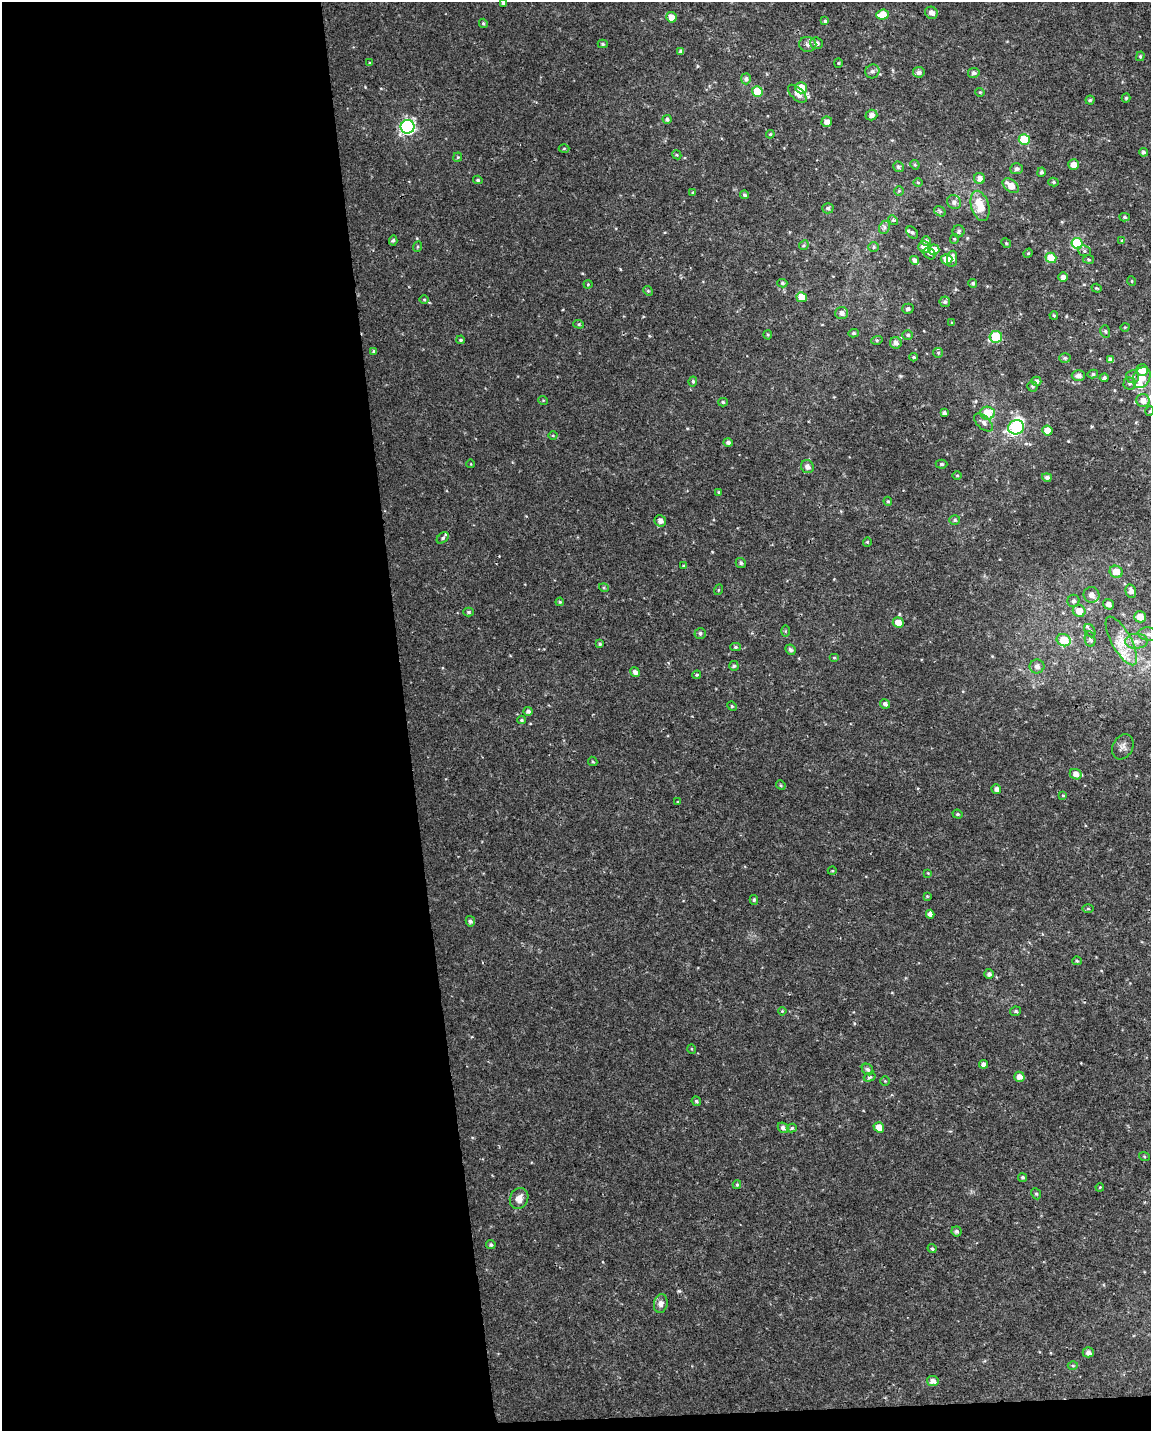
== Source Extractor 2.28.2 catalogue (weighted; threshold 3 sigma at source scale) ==
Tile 9 of 4 x 3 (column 1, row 3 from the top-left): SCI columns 1-1149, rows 52-1480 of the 4595 x 4347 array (HDU 1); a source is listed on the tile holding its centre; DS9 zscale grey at full resolution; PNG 1153 x 1433 px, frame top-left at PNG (2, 2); each listed source drawn as its Kron ellipse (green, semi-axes under 4 px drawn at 4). Shown black and unused: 36% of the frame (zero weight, under 2 of 3 exposures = <1% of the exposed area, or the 3 px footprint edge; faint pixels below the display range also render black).
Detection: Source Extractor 2.28.2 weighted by HDU 2 'WHT'; one run over the whole footprint, this tile lists its part. Background 0.00345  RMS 0.003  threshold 0.0136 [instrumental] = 3 sigma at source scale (4.5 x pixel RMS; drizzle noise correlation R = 1.50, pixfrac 1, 0.0396/0.0396 arcsec/px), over >= 5 px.
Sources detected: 217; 1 inside a brighter object's white glare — neither listed nor drawn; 5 inside a brighter listed object's ellipse — not listed separately; the other 211 listed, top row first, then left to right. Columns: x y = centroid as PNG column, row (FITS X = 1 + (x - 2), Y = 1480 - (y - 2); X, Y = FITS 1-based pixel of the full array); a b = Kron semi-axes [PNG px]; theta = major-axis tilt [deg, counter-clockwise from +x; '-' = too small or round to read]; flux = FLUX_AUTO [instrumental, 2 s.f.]
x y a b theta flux
503 3 4 3 - 0.7
931 13 6 6 - 1.7
883 15 6 5 - 4.6
671 17 5 5 - 2.6
825 21 4 4 - 0.48
483 23 5 4 - 0.43
816 43 6 5 - 1.3
603 44 5 4 - 0.41
808 44 8 7 - 1.1
681 52 4 4 - 0.86
1140 56 5 4 - 0.34
370 63 4 3 - 0.28
838 63 4 4 - 0.31
872 71 7 6 - 0.95
919 72 6 5 - 1.1
974 73 6 5 - 0.87
746 79 5 5 - 0.84
801 88 5 5 - 5.8
757 91 5 5 - 8.5
980 92 5 4 - 0.31
797 94 11 6 -43 1.9
1126 98 4 4 - 0.4
1090 100 4 4 - 0.48
871 115 6 5 - 1.4
667 119 4 4 - 0.67
827 122 5 5 - 1.6
408 127 7 7 - 67
770 134 4 4 - 0.37
1024 140 5 5 - 13
564 148 5 3 - 0.29
1143 152 4 4 - 0.58
677 155 5 3 - 0.28
458 157 4 4 - 0.32
915 165 5 4 - 0.33
1073 165 5 5 - 2
898 167 5 5 - 0.7
1017 169 6 5 - 0.87
1041 172 4 4 - 0.66
980 178 5 5 - 1.6
478 180 4 3 - 0.45
918 182 4 3 - 0.28
1053 182 5 4 - 0.5
1011 186 9 6 -38 3.6
899 191 5 4 - 0.33
693 193 4 3 - 0.34
744 195 4 4 - 0.54
954 202 7 6 - 1.1
980 206 15 8 -74 5.3
828 208 5 5 - 0.61
940 211 6 4 -31 0.41
1125 217 5 4 - 0.49
893 220 5 4 - 0.35
884 227 7 5 64 0.71
959 231 6 6 - 0.69
912 233 7 5 -47 0.51
954 239 5 4 - 0.33
393 240 5 4 - 0.51
926 241 4 4 - 0.88
1122 241 4 4 - 0.48
1006 243 5 4 - 0.33
1077 243 6 5 - 20
804 245 5 4 - 0.37
417 247 5 3 - 0.3
874 247 5 5 - 0.43
925 247 6 6 - 3
934 250 5 5 - 3.8
1084 251 6 5 - 0.6
1028 253 5 4 - 0.37
929 254 6 5 - 0.63
1051 258 5 5 - 7.9
947 259 6 5 - 3.5
952 259 8 5 82 1.2
1088 259 5 4 - 0.38
915 260 4 4 - 1.1
1063 277 4 4 - 1.2
1132 281 5 3 - 0.24
782 283 5 4 - 0.43
973 283 4 4 - 0.57
588 284 4 4 - 0.31
1097 288 5 4 - 0.31
648 291 5 4 - 0.32
802 297 5 5 - 3.9
424 299 5 3 - 0.29
945 302 5 5 - 0.65
908 309 6 5 - 0.65
842 313 6 6 - 1.3
1054 315 4 3 - 0.37
952 323 4 3 - 0.3
579 324 5 4 - 0.42
1125 327 4 3 - 0.22
1105 331 6 5 - 0.52
854 333 5 4 - 0.43
768 335 4 4 - 0.34
908 335 5 4 - 0.47
996 337 6 6 - 17
461 340 4 3 - 0.38
877 340 6 3 17 0.37
896 343 6 5 - 1.2
374 351 4 3 - 0.48
938 353 5 4 - 0.38
913 357 4 3 - 0.41
1065 358 5 5 - 0.51
1111 360 4 4 - 1.2
1142 370 6 5 - 3.4
1093 374 5 4 - 0.53
1078 375 7 5 0 1.3
1133 377 6 6 - 0.94
1104 378 4 4 - 0.6
1142 378 11 8 63 3.1
693 381 5 4 - 0.48
1036 381 5 4 - 1.1
1129 383 6 6 - 0.7
1032 386 5 5 - 0.47
543 400 5 3 - 0.27
1143 401 7 6 - 2.5
723 402 5 4 - 0.45
1150 411 5 3 - 0.26
944 413 4 3 - 0.81
987 413 7 6 - 6.7
983 422 11 6 -43 1.2
1016 427 8 7 - 24
1047 430 5 5 - 3.2
553 435 4 3 - 0.24
728 443 4 4 - 0.79
471 464 4 3 - 0.2
941 464 6 4 0 0.49
807 467 7 6 - 1.3
957 475 5 3 - 0.29
1047 477 5 4 - 0.69
719 492 4 4 - 0.27
888 501 5 4 - 0.37
955 520 5 4 - 0.53
660 521 6 5 - 1.3
443 538 7 4 41 0.57
867 542 4 4 - 0.32
741 563 5 4 - 0.52
684 566 4 3 - 0.37
1116 572 6 6 - 3.8
604 588 5 3 - 0.3
718 590 5 3 - 0.26
1131 591 7 5 -75 1.4
1091 595 8 7 - 1.4
1073 601 6 6 - 0.72
560 602 4 4 - 0.34
1108 604 6 5 - 1.3
1079 611 6 6 - 3.5
469 612 5 4 - 0.58
1140 617 6 5 - 3.3
898 623 5 5 - 3.1
785 631 6 4 90 0.36
1090 631 7 5 -61 0.68
700 633 5 5 - 0.66
1148 634 10 6 -9 1.6
1090 639 8 5 -79 0.73
1064 640 7 6 - 7.2
1121 641 27 10 -61 6.1
1136 641 11 7 1 2.2
600 644 4 3 - 0.49
736 647 5 4 - 0.43
790 650 5 5 - 0.73
834 658 5 3 - 0.26
734 666 5 4 - 0.52
1037 666 7 7 - 1.3
635 672 5 4 - 0.97
697 675 4 3 - 0.41
885 704 5 4 - 0.96
732 706 5 4 - 0.34
528 711 4 4 - 0.8
521 720 4 4 - 0.35
1123 747 13 10 61 1.5
593 761 5 3 - 0.31
1076 774 6 5 - 1.9
781 785 5 4 - 0.35
996 789 5 4 - 1.1
1063 795 4 3 - 0.28
678 802 4 2 - 0.2
958 814 5 4 - 0.45
832 871 4 3 - 0.26
928 873 4 4 - 0.25
927 896 4 4 - 0.24
754 900 5 4 - 0.42
1088 909 6 4 -1 0.36
930 914 4 4 - 1.2
470 921 5 4 - 0.7
1077 961 5 4 - 0.39
989 974 5 5 - 0.74
782 1011 4 3 - 0.28
1016 1011 5 4 - 0.49
692 1049 5 3 - 0.24
984 1064 4 4 - 1.2
867 1069 6 5 - 0.7
870 1077 6 4 18 0.61
1019 1077 5 5 - 1.7
885 1081 4 4 - 0.3
696 1101 5 4 - 0.58
879 1127 5 5 - 2.8
783 1128 6 5 - 0.94
792 1128 5 4 - 0.48
1144 1156 5 3 - 0.32
1022 1177 4 4 - 0.46
737 1185 4 4 - 0.39
1100 1187 4 3 - 0.23
1036 1194 6 4 -63 0.52
519 1198 11 9 65 2.3
956 1231 5 5 - 0.76
491 1245 5 4 - 0.58
932 1249 5 4 - 0.58
661 1303 9 7 80 1.4
1088 1352 5 5 - 1.2
1073 1365 5 3 - 0.32
933 1381 6 5 - 1.5
Isophote crosses this tile's border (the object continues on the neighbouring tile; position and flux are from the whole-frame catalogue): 1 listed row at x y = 503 3